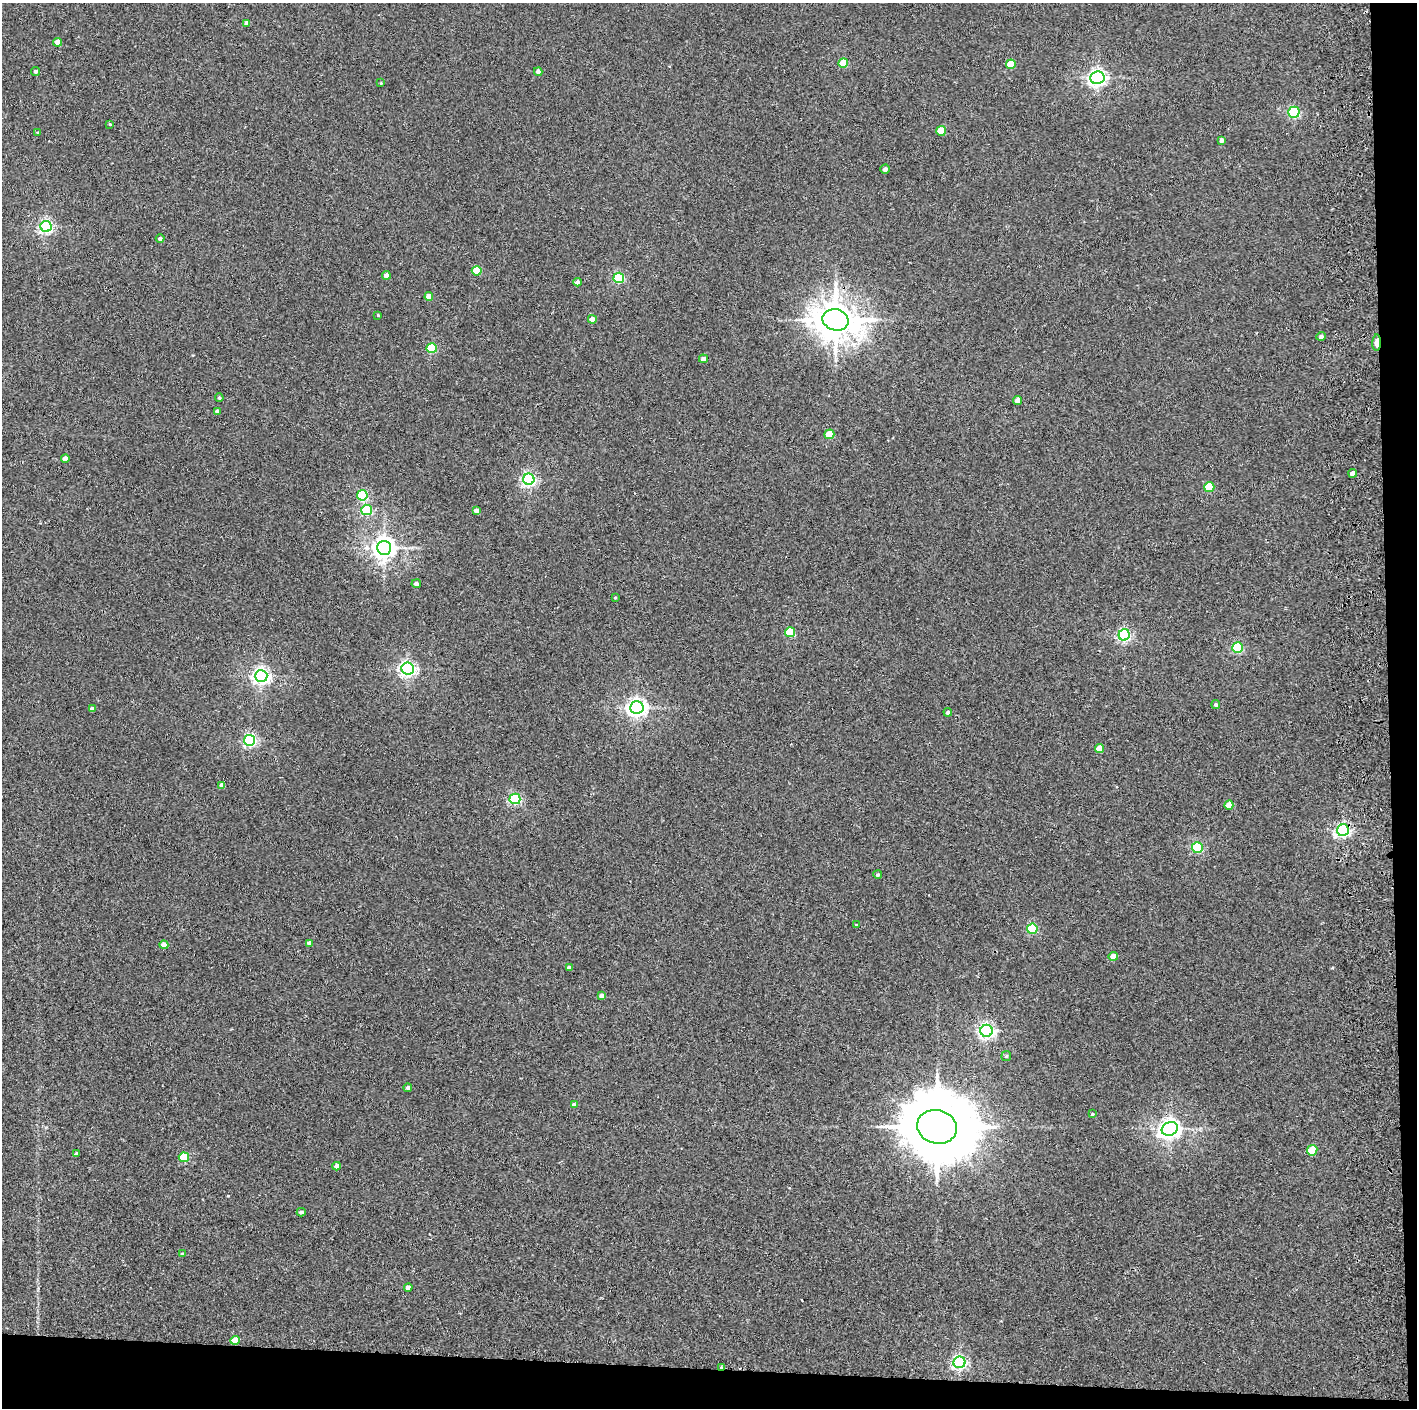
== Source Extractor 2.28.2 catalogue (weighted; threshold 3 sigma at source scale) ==
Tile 9 of 3 x 3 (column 3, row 3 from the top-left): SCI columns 2890-4304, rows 4-1409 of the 4361 x 4228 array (HDU 1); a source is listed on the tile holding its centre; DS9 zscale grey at full resolution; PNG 1419 x 1410 px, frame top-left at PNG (2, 3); each listed source drawn as its Kron ellipse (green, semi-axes under 4 px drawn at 4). Shown black and unused: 5% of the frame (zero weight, under 2 of 3 exposures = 3% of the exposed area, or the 3 px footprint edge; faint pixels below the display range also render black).
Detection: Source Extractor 2.28.2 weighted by HDU 2 'WHT'; one run over the whole footprint, this tile lists its part. Background 0.0355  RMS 0.0063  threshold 0.0283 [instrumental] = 3 sigma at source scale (4.5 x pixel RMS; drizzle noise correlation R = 1.50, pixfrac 1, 0.05/0.05 arcsec/px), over >= 5 px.
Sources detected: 83; all 83 listed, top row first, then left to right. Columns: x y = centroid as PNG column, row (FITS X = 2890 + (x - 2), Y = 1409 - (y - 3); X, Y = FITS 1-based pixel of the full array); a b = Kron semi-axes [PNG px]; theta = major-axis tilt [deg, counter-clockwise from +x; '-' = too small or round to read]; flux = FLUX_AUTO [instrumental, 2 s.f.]
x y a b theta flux
247 23 4 4 - 3.3
58 42 4 4 - 5.3
843 63 5 4 - 16
1011 64 5 5 - 17
35 71 4 4 - 1.5
538 72 4 4 - 2.9
1097 78 7 6 - 230
381 83 3 3 - 0.45
1294 112 5 5 - 65
110 124 4 3 - 0.59
941 131 5 5 - 14
38 133 3 3 - 0.64
1222 140 4 4 - 1.7
885 169 4 4 - 2
46 226 5 5 - 130
160 239 4 4 - 1.6
477 271 5 4 - 18
386 275 4 4 - 4.3
619 278 5 5 - 54
578 282 4 4 - 2.9
429 296 4 4 - 4.7
378 315 3 2 - 0.52
592 319 4 4 - 5.2
836 320 13 10 -14 1700
1321 336 5 4 - 1.7
1377 343 8 3 88 11
432 348 5 5 - 34
703 359 4 4 - 3
219 398 4 4 - 0.91
1018 401 4 4 - 4.8
217 411 4 3 - 1.6
829 434 5 4 - 19
65 458 4 4 - 2.9
1353 473 4 4 - 3.9
529 479 5 5 - 130
1209 487 5 5 - 24
362 495 5 5 - 49
367 510 5 5 - 54
476 511 4 4 - 2.7
384 548 7 7 - 460
416 584 5 4 - 2.2
615 598 4 2 - 0.45
790 632 5 5 - 28
1124 635 5 5 - 110
1238 648 5 5 - 50
408 669 6 6 - 190
261 676 6 6 - 230
1216 705 4 4 - 1
637 707 7 6 - 290
92 709 4 4 - 3
948 712 4 4 - 1.7
250 740 5 5 - 100
1100 748 4 4 - 7.6
222 785 4 4 - 3.9
515 799 5 5 - 78
1229 805 5 4 - 8.2
1343 830 6 5 - 140
1197 848 5 5 - 54
878 875 4 4 - 1.1
856 925 4 3 - 0.64
1032 929 5 5 - 44
309 943 4 4 - 2.6
164 945 4 4 - 6.7
1113 956 4 4 - 5.6
569 967 4 3 - 1.6
602 996 4 4 - 3.4
987 1031 6 6 - 180
1006 1056 5 5 - 0.82
408 1088 4 4 - 1.6
574 1105 4 4 - 2.3
1092 1114 4 3 - 0.8
937 1127 20 17 -13 6200
1170 1129 8 6 25 350
1312 1150 5 5 - 18
76 1154 3 3 - 1.4
184 1157 5 5 - 29
337 1166 4 4 - 2.5
301 1212 4 4 - 1.7
182 1254 4 3 - 0.82
408 1287 4 4 - 2.9
235 1340 5 4 - 12
959 1362 6 6 - 140
722 1367 3 2 - 1.9
Overlapping masked pixels (flux is a lower limit): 4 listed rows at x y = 836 320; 1377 343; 1343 830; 722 1367